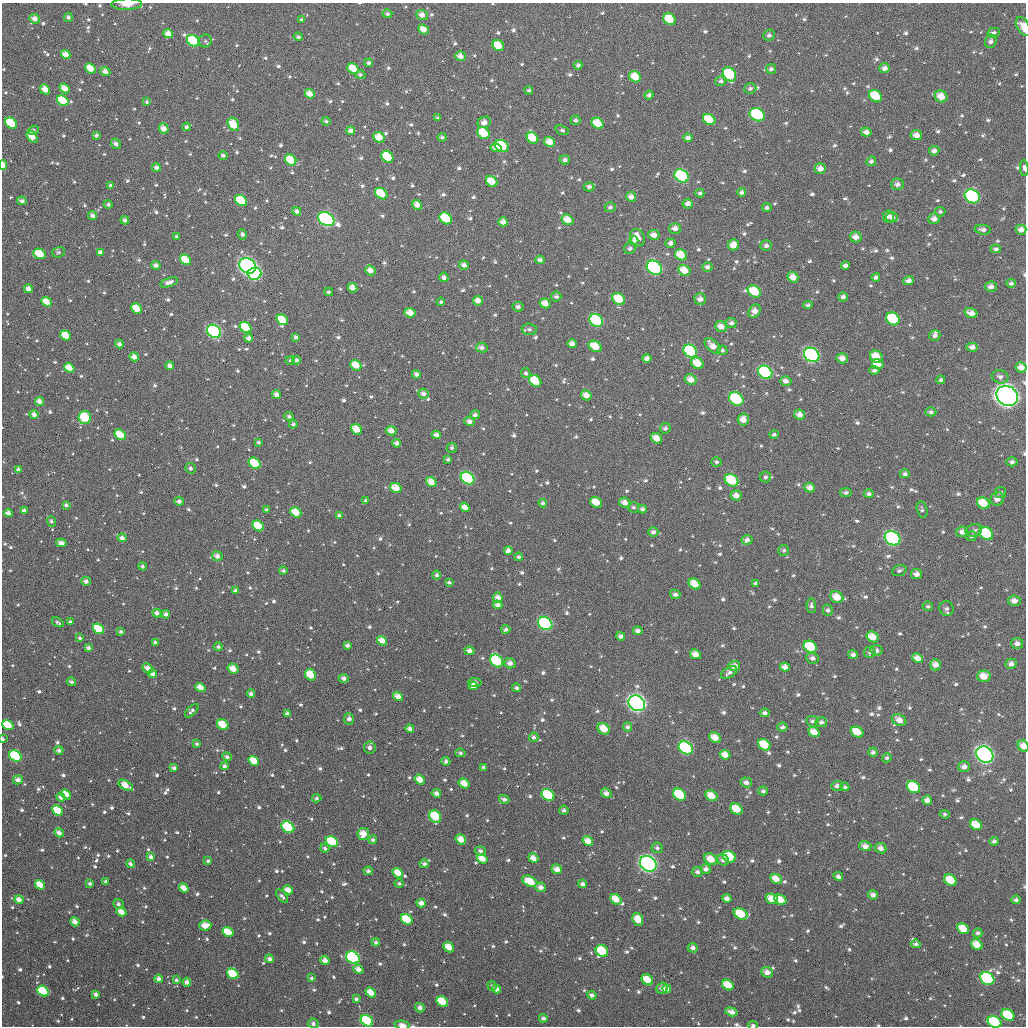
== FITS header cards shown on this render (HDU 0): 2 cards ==
NAXIS1  =                 1024
NAXIS2  =                 1024

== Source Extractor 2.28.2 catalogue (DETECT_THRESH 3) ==
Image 1024 x 1024 px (HDU 0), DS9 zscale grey, 1 PNG px = 1 image px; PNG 1028 x 1028 px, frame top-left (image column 1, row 1024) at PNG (2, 3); each listed source drawn as its Kron ellipse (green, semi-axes under 4 px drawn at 4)
Background 1010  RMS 38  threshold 113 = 3 sigma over >= 5 px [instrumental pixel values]
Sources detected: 1116; of the 1116, the 500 brightest by FLUX_AUTO listed and drawn (616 fainter detections omitted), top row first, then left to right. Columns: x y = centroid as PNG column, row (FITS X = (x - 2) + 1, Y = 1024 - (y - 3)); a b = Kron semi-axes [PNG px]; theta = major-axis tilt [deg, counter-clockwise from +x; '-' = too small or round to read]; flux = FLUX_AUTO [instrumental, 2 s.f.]
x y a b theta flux
127 4 15 5 1 2.1e+04
387 14 5 4 - 6.8e+03
422 15 5 5 - 1.9e+04
68 17 4 4 - 8.1e+03
35 19 5 4 - 2.2e+04
669 19 6 5 - 5.9e+04
302 20 4 4 - 7.0e+03
1023 27 10 6 -59 3.0e+04
423 29 6 4 -40 2.7e+04
994 33 6 5 - 7.8e+03
168 34 5 4 - 2.7e+04
769 35 6 5 - 9.0e+03
298 37 5 4 - 7.0e+03
193 41 6 5 - 2.1e+05
205 41 6 6 - 6.2e+03
991 41 7 5 70 1.0e+04
498 45 6 5 - 5.1e+04
66 55 5 4 - 2.7e+04
460 56 5 5 - 1.7e+04
369 63 4 4 - 7.0e+03
578 65 4 4 - 7.9e+03
90 68 6 4 -43 5.1e+04
885 68 5 5 - 1.3e+04
353 69 6 4 -37 4.7e+04
771 69 5 4 - 7.6e+03
105 71 5 4 - 1.8e+04
730 74 7 6 - 1.8e+05
360 75 5 4 - 7.8e+03
635 77 6 5 - 4.7e+04
721 81 5 5 - 7.3e+03
65 88 5 4 - 3.1e+04
45 89 5 4 - 2.6e+04
750 89 6 5 - 7.5e+03
529 90 4 4 - 6.3e+03
310 94 5 4 - 2.5e+04
649 95 4 4 - 7.3e+03
875 96 7 5 -37 7.6e+04
941 96 6 6 - 3.4e+04
63 101 6 4 -39 1.2e+05
147 102 3 3 - 7.0e+03
757 115 8 6 -29 2.1e+05
438 118 4 3 - 6.4e+03
709 119 6 5 - 6.7e+04
576 120 5 4 - 6.0e+03
326 121 4 4 - 6.5e+03
484 122 7 5 24 1.8e+04
11 123 6 5 - 2.4e+05
598 123 6 5 - 5.2e+04
233 124 7 5 -59 5.5e+04
186 127 4 4 - 8.1e+03
164 129 5 4 - 2.4e+04
33 130 6 4 18 6.3e+03
562 130 7 4 -20 6.1e+03
351 131 4 4 - 1.4e+04
866 132 5 4 - 1.5e+04
483 133 7 5 -42 7.8e+04
916 135 6 5 - 2.0e+04
96 136 4 3 - 7.1e+03
32 137 7 4 -52 3.4e+04
379 137 6 5 - 3.8e+04
442 137 4 4 - 6.3e+03
532 138 6 5 - 5.1e+04
688 138 4 4 - 1.1e+04
550 142 6 5 - 3.2e+04
116 144 5 4 - 1.0e+04
502 146 7 5 -32 1.3e+05
496 148 5 4 - 1.6e+04
934 151 5 4 - 1.3e+04
223 155 4 4 - 8.3e+03
387 157 6 5 - 1.2e+05
291 160 6 5 - 8.5e+04
565 160 5 4 - 1.0e+04
871 161 5 4 - 7.3e+03
3 165 4 3 - 2.9e+04
156 167 4 4 - 1.3e+04
1024 168 8 4 -85 7.1e+03
820 169 5 5 - 1.8e+04
681 176 7 6 - 7.1e+05
492 181 6 5 - 4.5e+04
897 184 6 5 - 1.2e+04
110 185 4 4 - 6.0e+03
589 187 5 4 - 9.6e+03
742 192 4 4 - 8.3e+03
700 193 4 3 - 6.2e+03
381 194 7 5 -38 7.8e+04
972 196 8 6 -34 4.6e+05
631 197 5 4 - 1.6e+04
22 201 5 3 - 1.0e+04
241 201 6 5 - 1.4e+05
688 204 5 5 - 1.4e+04
108 205 4 4 - 6.5e+03
417 205 5 4 - 2.1e+04
610 207 5 5 - 7.4e+03
767 208 4 4 - 7.3e+03
297 211 4 4 - 1.1e+04
940 212 5 5 - 6.1e+03
93 216 4 4 - 1.3e+04
888 216 6 5 - 1.3e+04
892 217 5 5 - 1.1e+04
446 218 7 5 -39 2.2e+05
326 219 9 6 -33 1.1e+06
934 219 6 5 - 1.6e+04
125 220 4 4 - 9.3e+03
568 220 6 5 - 3.6e+04
503 222 5 4 - 1.7e+04
675 228 6 5 - 1.5e+04
983 230 8 4 -9 1.0e+04
1021 230 5 5 - 1.5e+04
242 234 5 4 - 8.9e+03
654 235 6 5 - 1.9e+04
177 237 3 3 - 6.4e+03
856 237 6 5 - 2.0e+04
637 238 9 7 -67 3.6e+04
634 241 4 4 - 7.3e+03
670 243 5 4 - 1.1e+04
733 245 5 5 - 2.6e+04
766 245 5 5 - 8.8e+03
630 248 6 5 - 7.0e+03
996 249 5 4 - 7.6e+03
59 252 6 5 - 6.7e+03
100 252 4 4 - 9.3e+03
40 254 6 5 - 9.4e+04
681 255 6 5 - 4.8e+04
186 260 6 5 - 6.1e+04
540 260 5 4 - 1.1e+04
156 265 4 4 - 1.1e+04
464 265 5 4 - 1.6e+04
845 265 4 4 - 9.2e+03
247 266 9 7 -33 8.5e+05
707 267 5 5 - 1.1e+04
654 268 8 6 -40 1.2e+06
684 270 6 5 - 3.7e+04
370 271 5 4 - 2.2e+04
255 274 7 6 - 3.5e+05
444 277 5 4 - 9.1e+03
793 277 5 5 - 2.5e+04
876 277 4 4 - 8.5e+03
908 281 5 4 - 1.3e+04
169 282 9 4 20 1.5e+04
1011 283 5 4 - 7.7e+03
991 287 6 5 - 1.3e+04
352 288 5 4 - 2.0e+04
28 289 4 4 - 1.6e+04
754 291 7 5 -34 8.1e+04
329 292 4 4 - 6.0e+03
556 297 5 5 - 6.8e+03
843 297 4 4 - 1.0e+04
619 299 7 5 -36 7.4e+04
700 299 6 5 - 1.6e+04
478 301 5 4 - 1.9e+04
47 302 5 4 - 3.9e+04
441 302 4 4 - 5.8e+03
545 303 5 4 - 2.8e+04
808 305 5 3 - 6.1e+03
518 307 5 5 - 9.8e+03
137 308 6 5 - 5.1e+04
754 311 7 5 54 2.1e+04
410 313 5 4 - 2.9e+04
971 313 7 4 -18 1.8e+04
893 319 7 6 - 1.3e+05
282 320 6 5 - 6.6e+04
596 320 7 6 - 3.4e+05
731 323 5 5 - 1.0e+04
721 326 6 5 - 2.3e+04
246 327 6 5 - 1.3e+05
529 329 7 6 - 8.4e+03
214 331 7 6 - 4.1e+05
65 335 6 4 -38 5.4e+04
935 336 5 5 - 9.6e+03
296 337 4 4 - 8.7e+03
249 338 4 4 - 1.5e+04
119 344 4 4 - 9.5e+03
572 344 5 4 - 1.6e+04
595 346 7 5 -31 5.4e+04
713 346 9 5 -44 2.7e+04
482 347 5 5 - 9.8e+03
972 347 6 4 -1 1.5e+04
722 350 5 5 - 7.7e+03
690 351 7 6 - 5.2e+05
812 355 8 6 -35 7.5e+05
134 357 5 4 - 2.1e+04
876 357 6 6 - 4.4e+04
647 358 4 4 - 1.3e+04
842 358 6 5 - 1.9e+04
290 360 5 4 - 6.3e+03
296 360 4 4 - 8.5e+03
697 363 6 5 - 4.3e+04
878 364 6 5 - 3.2e+04
356 365 6 5 - 3.7e+04
170 366 4 4 - 1.5e+04
1021 367 5 5 - 2.1e+04
69 368 5 4 - 4.1e+04
874 370 5 4 - 9.1e+03
765 372 7 6 - 3.0e+05
526 373 5 4 - 6.7e+03
416 374 4 4 - 1.1e+04
1000 377 8 6 -14 9.8e+03
691 380 6 5 - 2.5e+04
941 380 5 4 - 5.8e+03
535 381 6 5 - 7.4e+04
786 381 5 5 - 1.5e+04
423 394 5 5 - 1.3e+04
276 395 4 4 - 1.6e+04
586 395 5 5 - 2.1e+04
1007 396 11 9 -32 1.7e+06
736 399 7 6 - 2.0e+05
39 401 5 4 - 1.7e+04
931 412 5 4 - 8.0e+03
34 414 4 4 - 1.4e+04
799 414 5 5 - 1.8e+04
475 415 5 4 - 9.2e+03
289 416 5 4 - 7.1e+03
85 417 7 6 - 1.3e+05
743 419 6 5 - 2.8e+04
469 421 5 4 - 1.4e+04
293 424 4 4 - 6.1e+03
665 428 5 5 - 7.4e+03
356 429 6 4 -40 4.3e+04
391 431 5 4 - 2.3e+04
774 434 4 4 - 6.1e+03
120 435 6 5 - 7.8e+04
436 435 4 4 - 1.4e+04
656 438 6 5 - 2.9e+04
259 442 4 4 - 6.2e+03
397 443 4 4 - 1.1e+04
452 448 5 5 - 5.9e+03
448 459 4 4 - 6.5e+03
716 462 5 4 - 6.0e+03
1012 462 5 4 - 8.8e+03
255 463 6 5 - 1.3e+05
191 468 5 5 - 7.2e+03
18 470 4 3 - 1.1e+04
905 474 5 4 - 7.5e+03
765 477 5 5 - 6.7e+03
468 478 7 5 -37 4.8e+05
731 480 7 5 -36 1.2e+05
431 482 6 4 -39 3.4e+04
396 488 6 5 - 3.8e+04
810 488 5 5 - 1.7e+04
1001 492 5 5 - 5.8e+03
846 493 6 4 -11 7.9e+03
869 494 5 4 - 7.8e+03
736 496 5 5 - 1.8e+04
997 499 7 6 - 1.6e+04
179 501 5 4 - 1.0e+04
365 501 4 3 - 7.7e+03
596 502 6 5 - 4.2e+04
543 503 4 4 - 7.8e+03
625 503 6 5 - 2.1e+04
983 503 7 5 -32 5.7e+04
66 505 4 4 - 8.7e+03
465 507 5 4 - 2.1e+04
633 507 5 5 - 5.9e+03
642 509 4 4 - 9.1e+03
267 510 3 3 - 6.0e+03
922 510 8 5 -76 6.5e+03
24 511 4 3 - 1.2e+04
296 512 6 4 -34 4.1e+04
8 513 4 4 - 1.6e+04
339 515 4 4 - 6.6e+03
51 521 5 4 - 6.5e+03
258 526 6 5 - 7.7e+04
974 530 8 6 20 9.2e+03
653 532 5 4 - 1.0e+04
962 532 6 5 - 1.5e+04
986 534 7 6 - 1.9e+05
971 536 5 5 - 5.9e+03
122 538 4 4 - 1.2e+04
893 538 8 6 -35 8.4e+05
747 540 5 5 - 1.1e+04
61 543 5 4 - 1.8e+04
784 550 5 5 - 6.6e+03
508 551 4 4 - 1.5e+04
217 556 5 4 - 1.6e+04
519 557 4 4 - 5.8e+03
142 566 4 4 - 6.5e+03
283 571 4 3 - 6.2e+03
899 571 7 5 20 7.6e+03
917 574 5 5 - 1.4e+04
437 575 4 4 - 7.4e+03
86 581 5 4 - 1.3e+04
449 582 4 3 - 6.4e+03
756 583 4 3 - 6.1e+03
695 584 6 5 - 4.0e+04
236 591 4 4 - 1.4e+04
675 594 5 4 - 9.5e+03
837 597 7 5 -32 4.1e+04
498 598 5 5 - 1.7e+04
1014 601 6 5 - 1.8e+04
498 605 5 4 - 1.3e+04
811 605 7 4 -87 8.4e+03
928 606 5 5 - 5.9e+03
947 608 7 7 - 9.2e+03
828 610 5 5 - 6.8e+03
157 613 4 4 - 1.3e+04
166 614 4 4 - 9.3e+03
58 622 6 4 -31 6.3e+03
70 622 4 3 - 7.0e+03
545 623 7 6 - 6.5e+05
99 629 6 4 -37 1.1e+05
506 629 4 4 - 7.9e+03
638 631 5 4 - 9.3e+03
121 632 4 3 - 6.3e+03
621 636 4 4 - 1.1e+04
872 637 6 5 - 3.9e+04
80 638 4 4 - 6.4e+03
382 641 5 4 - 2.7e+04
155 643 4 3 - 9.9e+03
1017 643 6 5 - 1.4e+04
347 645 4 4 - 9.3e+03
218 647 4 4 - 6.3e+03
810 647 7 5 -34 1.3e+05
88 648 4 4 - 1.1e+04
876 650 6 5 - 1.1e+04
469 651 5 4 - 1.3e+04
870 652 6 5 - 7.5e+03
695 654 5 4 - 2.3e+04
853 654 5 4 - 1.0e+04
812 658 6 5 - 9.8e+03
917 658 6 4 -25 2.2e+04
497 661 7 5 -47 2.5e+05
510 663 5 5 - 1.5e+04
1011 664 5 5 - 1.3e+04
935 665 5 5 - 2.1e+04
734 666 6 5 - 1.9e+04
785 667 5 4 - 1.8e+04
148 668 6 4 -45 1.9e+04
233 669 6 4 -31 2.8e+04
729 672 9 5 33 1.1e+04
153 674 4 4 - 1.5e+04
311 675 6 5 - 5.2e+04
984 676 6 6 - 3.7e+04
344 678 5 4 - 1.1e+04
71 682 5 4 - 8.9e+03
475 683 7 4 -6 1.3e+04
473 686 4 4 - 1.6e+04
200 688 5 4 - 3.0e+04
517 688 4 4 - 8.1e+03
251 694 4 3 - 1.0e+04
398 696 5 4 - 2.4e+04
637 703 9 7 -35 1.3e+06
192 711 8 4 43 8.5e+03
765 713 5 4 - 1.0e+04
287 714 4 4 - 1.0e+04
349 719 5 5 - 1.2e+04
899 720 7 5 -31 2.2e+04
812 721 6 5 - 7.9e+03
821 722 5 5 - 9.7e+03
8 725 6 4 -38 9.0e+04
223 725 6 5 - 5.2e+04
627 727 4 4 - 8.3e+03
782 727 5 4 - 8.1e+03
410 729 4 4 - 1.2e+04
604 729 6 5 - 3.4e+04
814 732 6 4 -37 2.9e+04
857 732 6 5 - 4.8e+04
534 737 4 4 - 7.7e+03
715 738 6 4 -28 3.1e+04
3 739 3 2 - 6.9e+03
197 744 4 4 - 6.2e+03
764 745 7 5 -35 8.6e+04
1023 746 6 5 - 2.6e+04
370 747 6 6 - 1.2e+04
686 748 7 6 - 3.3e+05
59 750 4 4 - 8.8e+03
873 752 5 4 - 7.9e+03
460 753 5 4 - 6.1e+03
985 754 9 7 -36 1.0e+06
725 755 5 4 - 2.5e+04
15 756 6 5 - 5.7e+05
227 757 5 4 - 8.6e+03
887 758 5 4 - 6.0e+03
254 761 6 4 -34 5.0e+04
446 761 4 4 - 9.2e+03
225 766 4 4 - 9.2e+03
484 767 4 3 - 6.6e+03
964 767 6 5 - 1.4e+04
174 768 4 3 - 1.1e+04
18 780 5 4 - 1.7e+04
420 780 6 4 -35 3.5e+04
746 782 6 5 - 1.3e+04
464 783 6 4 -33 3.1e+04
126 785 8 4 -30 3.8e+04
837 786 6 5 - 1.2e+04
845 787 4 4 - 6.1e+03
913 787 7 5 -34 1.2e+05
763 791 5 4 - 7.7e+03
436 793 5 4 - 1.2e+04
606 793 5 4 - 1.4e+04
66 795 6 4 -36 5.0e+04
548 795 7 5 -35 1.8e+05
679 795 7 5 -37 1.9e+05
711 796 6 5 - 3.8e+04
61 797 5 4 - 1.3e+04
317 798 5 4 - 5.9e+03
504 799 5 4 - 7.8e+03
927 800 5 4 - 1.7e+04
736 809 6 5 - 5.1e+04
58 810 6 4 -41 7.3e+04
564 810 4 4 - 8.4e+03
945 814 5 4 - 6.2e+03
435 816 7 5 -54 9.8e+04
976 825 6 5 - 4.5e+04
288 827 7 5 -36 2.4e+05
59 833 5 4 - 1.6e+04
363 834 6 6 - 3.9e+04
461 839 5 4 - 2.9e+04
373 840 4 4 - 7.1e+03
588 841 5 4 - 2.6e+04
994 841 4 4 - 7.4e+03
332 842 6 5 - 1.2e+05
865 846 6 5 - 1.7e+04
325 848 4 4 - 6.6e+03
657 848 6 5 - 8.0e+03
881 848 6 5 - 1.4e+04
480 851 6 4 -15 8.3e+03
151 857 4 3 - 9.8e+03
729 857 7 5 -29 1.1e+05
533 858 5 4 - 2.2e+04
482 859 5 4 - 3.2e+04
711 859 7 5 -36 3.6e+04
723 860 6 5 - 1.2e+04
208 861 4 3 - 5.8e+03
130 864 4 3 - 9.3e+03
424 864 5 4 - 9.2e+03
648 864 9 7 -36 1.0e+06
557 869 5 5 - 2.1e+04
706 869 5 5 - 1.2e+04
368 871 4 4 - 7.9e+03
697 872 5 5 - 9.8e+03
398 873 6 4 -34 4.0e+04
838 876 5 4 - 9.6e+03
776 879 6 4 -28 2.9e+04
950 880 7 5 -34 6.0e+04
106 881 3 3 - 6.0e+03
530 881 8 5 -25 5.8e+04
399 883 4 4 - 6.3e+03
90 884 4 3 - 8.2e+03
583 884 4 4 - 8.9e+03
40 885 5 4 - 4.7e+04
541 887 5 4 - 1.4e+04
184 888 5 4 - 2.6e+04
288 890 5 4 - 2.5e+04
873 895 5 4 - 1.2e+04
282 896 8 4 -50 8.3e+03
727 898 5 4 - 1.2e+04
616 899 6 4 -39 3.9e+04
772 899 6 5 - 3.2e+04
19 900 4 4 - 2.2e+04
780 900 6 5 - 4.9e+04
1016 900 4 4 - 8.1e+03
421 903 5 4 - 1.7e+04
118 904 5 5 - 7.9e+03
121 912 5 4 - 2.7e+04
741 914 7 5 -28 8.9e+04
407 919 6 5 - 9.0e+04
638 919 7 5 -66 4.2e+04
75 922 5 4 - 2.0e+04
205 925 6 5 - 3.3e+04
963 929 6 5 - 5.2e+04
228 932 6 4 -33 6.3e+04
978 933 4 4 - 7.2e+03
376 942 4 4 - 8.2e+03
916 944 5 4 - 8.3e+03
977 945 6 5 - 3.5e+04
449 947 6 4 -42 3.0e+04
693 948 5 5 - 1.1e+04
602 951 6 5 - 1.6e+05
353 958 7 5 -38 5.2e+05
270 959 4 4 - 1.2e+04
325 960 5 4 - 1.7e+04
358 969 5 4 - 1.8e+04
767 972 6 5 - 1.9e+04
233 974 6 5 - 9.6e+04
311 978 4 4 - 6.3e+03
987 978 7 6 - 4.2e+05
158 979 4 4 - 1.4e+04
176 980 4 4 - 6.2e+03
647 980 6 5 - 5.1e+04
187 982 4 4 - 1.4e+04
728 985 6 5 - 4.7e+04
492 986 5 4 - 5.8e+03
662 988 6 5 - 1.3e+04
497 989 4 4 - 1.5e+04
667 989 4 4 - 2.1e+04
43 991 6 5 - 2.6e+05
371 993 6 4 -38 3.4e+04
96 994 4 3 - 1.1e+04
592 995 5 4 - 9.9e+03
356 999 4 3 - 6.8e+03
442 1002 6 5 - 1.0e+05
420 1008 5 4 - 1.1e+04
731 1012 6 4 -16 1.6e+04
1008 1015 7 5 -32 1.3e+05
543 1018 4 4 - 8.4e+03
367 1021 7 5 -35 4.0e+05
994 1022 7 5 -29 1.9e+05
313 1023 5 5 - 9.5e+03
402 1025 8 4 -8 1.6e+04
753 1025 5 3 - 5.9e+03
At the frame edge (FLAGS 8, measured only in part): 10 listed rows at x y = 127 4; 1023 27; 3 165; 1024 168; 3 739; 1023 746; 367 1021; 994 1022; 402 1025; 753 1025
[616 fainter detections neither listed nor drawn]

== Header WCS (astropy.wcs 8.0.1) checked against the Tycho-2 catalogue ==
Header WCS as astropy/WCSLIB reads it (applying the file's SIP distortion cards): RA---TAN-SIP/DEC--TAN-SIP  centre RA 01:34:49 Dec +23:09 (23.71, +23.14 deg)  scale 8.66 arcsec/px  FOV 147.9' x 147.9'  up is +179 deg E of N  parity flipped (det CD > 0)
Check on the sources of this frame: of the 60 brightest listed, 60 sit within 12.4 arcsec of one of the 180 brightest Tycho-2 stars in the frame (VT <= 12.06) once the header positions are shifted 4.92 arcsec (3.44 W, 3.52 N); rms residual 4.15 arcsec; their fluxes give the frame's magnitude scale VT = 23.10 - 2.5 log10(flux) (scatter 0.17 mag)
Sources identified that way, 198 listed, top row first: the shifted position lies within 12.4 arcsec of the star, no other Tycho-2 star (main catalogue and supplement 1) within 24.8 arcsec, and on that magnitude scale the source's flux lands within +1.5 / -3 mag of the star's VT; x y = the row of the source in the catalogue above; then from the Tycho-2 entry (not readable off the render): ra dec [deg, ICRS J2000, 3 dp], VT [Tycho-2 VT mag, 2 dp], TYC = Tycho-2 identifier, HIP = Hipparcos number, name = IAU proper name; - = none
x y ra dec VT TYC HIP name
35 19 24.975 +21.970 11.98 1211-512-1 - -
669 19 23.328 +21.942 10.85 1204-422-1 - -
423 29 23.966 +21.980 11.82 1204-484-1 - -
168 34 24.628 +22.002 11.63 1211-1231-1 - -
193 41 24.563 +22.018 9.90 1211-1337-1 - -
498 45 23.771 +22.015 11.60 1204-559-1 - -
66 55 24.893 +22.055 12.01 1211-1430-1 - -
90 68 24.828 +22.088 11.53 1211-1381-1 - -
885 68 22.768 +22.045 12.86 1204-1075-1 - -
353 69 24.147 +22.078 11.84 1211-1239-1 - -
730 74 23.169 +22.071 10.02 1204-1019-1 - -
635 77 23.414 +22.082 11.06 1204-784-1 - -
65 88 24.895 +22.137 11.60 1211-1719-1 - -
45 89 24.946 +22.140 11.71 1211-1693-1 - -
875 96 22.788 +22.114 10.75 1204-463-1 - -
941 96 22.619 +22.110 11.74 1204-645-1 - -
63 101 24.899 +22.166 10.55 1211-1678-1 - -
757 115 23.095 +22.167 9.59 1204-586-1 - -
709 119 23.219 +22.181 11.30 1204-801-1 - -
11 123 25.032 +22.223 10.25 1211-1602-1 - -
598 123 23.508 +22.197 10.87 1204-445-1 - -
233 124 24.454 +22.218 11.43 1211-1295-1 - -
164 129 24.636 +22.229 11.73 1211-1288-1 - -
866 132 22.810 +22.201 12.33 1204-923-1 - -
483 133 23.805 +22.227 10.45 1204-681-1 - -
379 137 24.074 +22.241 11.46 1211-1217-1 - -
550 142 23.632 +22.245 11.53 1204-1097-1 - -
502 146 23.757 +22.257 10.13 1204-676-1 - -
387 157 24.053 +22.288 10.92 1211-1294-1 - -
291 160 24.305 +22.300 10.71 1211-1284-1 - -
3 165 25.055 +22.323 11.16 1211-1463-1 - -
156 167 24.654 +22.323 11.98 1211-1310-1 - -
820 169 22.928 +22.291 12.04 1204-739-1 - -
681 176 23.287 +22.319 9.23 1204-667-1 7227 -
492 181 23.781 +22.342 11.79 1204-454-1 - -
381 194 24.067 +22.377 10.53 1211-1362-1 - -
972 196 22.529 +22.348 8.90 1204-628-1 7001 -
241 201 24.431 +22.400 10.31 1211-1296-1 - -
446 218 23.898 +22.434 10.63 1204-831-1 - -
326 219 24.209 +22.442 8.53 1211-1286-1 7520 -
568 220 23.581 +22.431 11.32 1204-588-1 - -
503 222 23.749 +22.439 12.07 1204-866-1 - -
1021 230 22.400 +22.424 12.48 1204-901-1 - -
654 235 23.356 +22.461 11.96 1204-1133-1 - -
856 237 22.830 +22.454 12.39 1204-1102-1 - -
733 245 23.147 +22.479 12.63 1204-930-1 - -
40 254 24.954 +22.536 11.19 1749-1765-1 - -
681 255 23.284 +22.509 11.19 1749-1546-1 - -
247 266 24.411 +22.557 7.83 1749-1478-1 7583 -
654 268 23.351 +22.542 8.72 1749-1736-1 - -
684 270 23.273 +22.546 11.45 1749-538-1 - -
370 271 24.091 +22.563 12.24 1749-1341-1 - -
255 274 24.393 +22.575 8.83 1749-1569-1 - -
793 277 22.991 +22.555 11.97 1749-1608-1 - -
991 287 22.474 +22.564 11.71 1749-1213-1 - -
28 289 24.982 +22.620 12.47 1749-1813-1 - -
754 291 23.089 +22.592 10.43 1749-1525-1 - -
619 299 23.442 +22.618 10.55 1749-1442-1 - -
478 301 23.810 +22.629 12.01 1749-1567-1 - -
47 302 24.934 +22.651 11.66 1749-1819-1 - -
545 303 23.635 +22.633 11.81 1749-1573-1 - -
137 308 24.699 +22.663 11.66 1749-1445-1 - -
754 311 23.088 +22.638 11.82 1749-1496-1 - -
410 313 23.986 +22.662 11.52 1749-1463-1 - -
893 319 22.727 +22.649 10.36 1749-1495-1 - -
282 320 24.319 +22.685 11.02 1749-1466-1 - -
596 320 23.500 +22.671 9.44 1749-433-1 - -
721 326 23.175 +22.677 11.69 1749-1423-1 - -
246 327 24.414 +22.705 10.60 1749-1596-1 - -
214 331 24.496 +22.716 8.73 1749-1554-1 - -
65 335 24.884 +22.731 11.35 1749-1584-1 - -
249 338 24.406 +22.730 11.60 1749-971-1 - -
572 344 23.562 +22.728 12.08 1749-472-1 - -
595 346 23.501 +22.734 10.76 1749-1401-1 - -
713 346 23.194 +22.726 11.89 1749-1299-1 - -
690 351 23.252 +22.739 9.24 1749-866-1 - -
812 355 22.935 +22.741 8.36 1749-1730-1 7119 -
134 357 24.704 +22.780 12.24 1749-1727-1 - -
876 357 22.768 +22.740 11.52 1749-949-1 - -
697 363 23.234 +22.768 11.30 1749-1058-1 - -
878 364 22.764 +22.758 11.47 1749-976-1 - -
356 365 24.125 +22.791 11.44 1749-936-1 - -
69 368 24.873 +22.809 11.74 1749-1648-1 - -
765 372 23.056 +22.785 9.23 1749-1001-1 - -
691 380 23.250 +22.807 12.12 1749-404-1 - -
535 381 23.656 +22.820 10.92 1749-1515-1 - -
1007 396 22.422 +22.826 6.78 1749-1315-1 6966 -
736 399 23.129 +22.852 9.57 1749-1755-1 - -
39 401 24.949 +22.890 11.96 1749-1891-1 - -
34 414 24.963 +22.922 12.55 1749-1823-1 - -
85 417 24.831 +22.928 10.26 1749-1440-1 - -
469 421 23.826 +22.920 12.54 1749-1451-1 - -
391 431 24.029 +22.947 12.06 1749-1592-1 - -
120 435 24.737 +22.969 10.68 1749-887-1 - -
436 435 23.912 +22.954 12.35 1749-1619-1 - -
656 438 23.336 +22.951 11.43 1749-1235-1 - -
255 463 24.383 +23.033 10.46 1749-1588-1 7570 -
468 478 23.827 +23.058 8.98 1749-621-1 7390 -
731 480 23.136 +23.047 10.01 1749-1503-1 - -
431 482 23.922 +23.068 11.36 1749-1354-1 - -
396 488 24.014 +23.085 11.54 1749-1025-1 - -
736 496 23.124 +23.084 12.25 1749-906-1 - -
596 502 23.489 +23.109 12.15 1749-1522-1 - -
625 503 23.415 +23.107 12.34 1749-929-1 - -
983 503 22.476 +23.086 11.13 1749-919-1 - -
24 511 24.986 +23.154 12.20 1749-1841-1 - -
296 512 24.275 +23.148 11.70 1749-1636-1 - -
258 526 24.371 +23.183 10.68 1749-1541-1 - -
986 534 22.466 +23.158 9.85 1749-266-1 - -
893 538 22.711 +23.177 8.35 1749-911-1 7048 -
61 543 24.886 +23.231 12.68 1749-1303-1 - -
217 556 24.479 +23.256 12.65 1749-1172-1 - -
695 584 23.226 +23.299 11.50 1749-1632-1 - -
837 597 22.853 +23.322 11.47 1749-1671-1 - -
157 613 24.634 +23.395 12.58 1749-1216-1 - -
545 623 23.615 +23.403 8.68 1749-769-1 - -
99 629 24.786 +23.435 10.44 1749-1511-1 - -
872 637 22.757 +23.415 11.22 1749-1563-1 - -
382 641 24.043 +23.453 11.78 1749-1610-1 - -
810 647 22.919 +23.443 10.46 1749-1685-1 - -
917 658 22.637 +23.463 11.60 1749-247-1 - -
497 661 23.740 +23.496 9.62 1749-1575-1 - -
935 665 22.589 +23.477 11.63 1749-1090-1 - -
734 666 23.117 +23.494 11.85 1749-1077-1 - -
233 669 24.432 +23.527 12.05 1749-1699-1 - -
311 675 24.228 +23.538 11.37 1749-1729-1 - -
344 678 24.142 +23.545 12.78 1749-1406-1 - -
473 686 23.802 +23.557 13.43 1749-1618-1 - -
200 688 24.517 +23.573 12.13 1749-1362-1 - -
398 696 23.998 +23.586 11.98 1749-1661-1 - -
637 703 23.370 +23.590 7.46 1749-1639-1 7255 -
899 720 22.680 +23.613 11.96 1749-139-1 - -
8 725 25.021 +23.671 10.67 1749-1868-1 - -
223 725 24.456 +23.662 11.24 1749-511-1 - -
604 729 23.455 +23.653 11.44 1749-610-1 - -
857 732 22.790 +23.645 11.13 1749-347-1 - -
715 738 23.163 +23.667 12.02 1749-310-1 - -
764 745 23.032 +23.682 10.70 1749-772-1 - -
1023 746 22.352 +23.667 11.66 1749-1456-1 - -
686 748 23.240 +23.696 9.13 1749-858-1 7217 -
985 754 22.453 +23.690 7.70 1749-1634-1 6975 -
725 755 23.135 +23.708 11.64 1749-540-1 - -
15 756 24.999 +23.745 9.52 1749-1917-1 7768 -
254 761 24.373 +23.747 11.46 1749-491-1 - -
964 767 22.507 +23.720 12.58 1749-1030-1 - -
420 780 23.936 +23.785 11.52 1749-792-1 - -
464 783 23.819 +23.792 11.77 1749-1265-1 - -
126 785 24.710 +23.811 11.56 1749-467-1 - -
913 787 22.637 +23.774 10.05 1749-1280-1 - -
66 795 24.867 +23.836 11.42 1749-830-1 - -
548 795 23.598 +23.815 9.77 1749-380-1 - -
679 795 23.252 +23.807 10.06 1749-1131-1 - -
711 796 23.168 +23.808 10.89 1749-674-1 - -
736 809 23.101 +23.838 11.10 1749-1102-1 - -
58 810 24.887 +23.874 10.90 1749-145-1 - -
435 816 23.893 +23.873 10.27 1749-1366-1 - -
976 825 22.470 +23.860 11.06 1749-1629-1 - -
288 827 24.280 +23.906 9.63 1749-462-1 - -
363 834 24.081 +23.918 11.44 1749-1672-1 - -
461 839 23.825 +23.927 11.60 1749-494-1 - -
332 842 24.164 +23.939 10.33 1749-1537-1 - -
729 857 23.118 +23.954 10.46 1749-206-1 - -
533 858 23.633 +23.968 12.20 1749-641-1 - -
482 859 23.768 +23.972 12.07 1749-355-1 - -
711 859 23.165 +23.961 11.62 1749-478-1 - -
648 864 23.329 +23.976 7.70 1749-1402-1 7244 -
398 873 23.989 +24.010 11.62 1749-282-1 - -
950 880 22.532 +23.995 10.85 1749-174-1 - -
530 881 23.641 +24.024 11.57 1749-1304-1 - -
40 885 24.931 +24.054 11.24 1749-1804-1 - -
184 888 24.552 +24.057 11.76 1749-220-1 - -
616 899 23.413 +24.062 12.06 1749-758-1 - -
772 899 23.003 +24.052 11.53 1749-219-1 - -
780 900 22.980 +24.054 10.99 1749-1399-1 - -
121 912 24.716 +24.116 11.56 1749-391-1 - -
741 914 23.083 +24.090 11.01 1749-407-1 - -
407 919 23.963 +24.122 10.64 1749-1308-1 - -
638 919 23.353 +24.111 11.69 1749-1345-1 - -
75 922 24.838 +24.142 11.80 1749-655-1 - -
205 925 24.496 +24.146 12.07 1749-506-1 - -
963 929 22.496 +24.111 11.31 1749-1082-1 - -
228 932 24.433 +24.160 11.04 1749-939-1 - -
977 945 22.459 +24.148 11.32 1749-238-1 - -
449 947 23.850 +24.187 12.09 1749-747-1 - -
602 951 23.446 +24.188 10.48 1749-597-1 - -
353 958 24.103 +24.217 8.89 1749-1334-1 7487 -
767 972 23.010 +24.229 12.28 1749-335-1 - -
233 974 24.419 +24.261 10.25 1749-862-1 - -
987 978 22.428 +24.228 9.13 1749-1249-1 6970 -
647 980 23.325 +24.254 11.10 1749-440-1 - -
728 985 23.112 +24.262 11.27 1749-1177-1 - -
667 989 23.273 +24.275 11.76 1749-148-1 - -
43 991 24.919 +24.309 9.73 1749-635-1 - -
371 993 24.054 +24.300 11.60 1749-678-1 - -
442 1002 23.865 +24.318 10.78 1749-598-1 - -
1008 1015 22.371 +24.314 10.22 1749-1505-1 - -
367 1021 24.062 +24.368 9.36 1749-933-1 - -
994 1022 22.406 +24.332 9.81 1749-147-1 - -